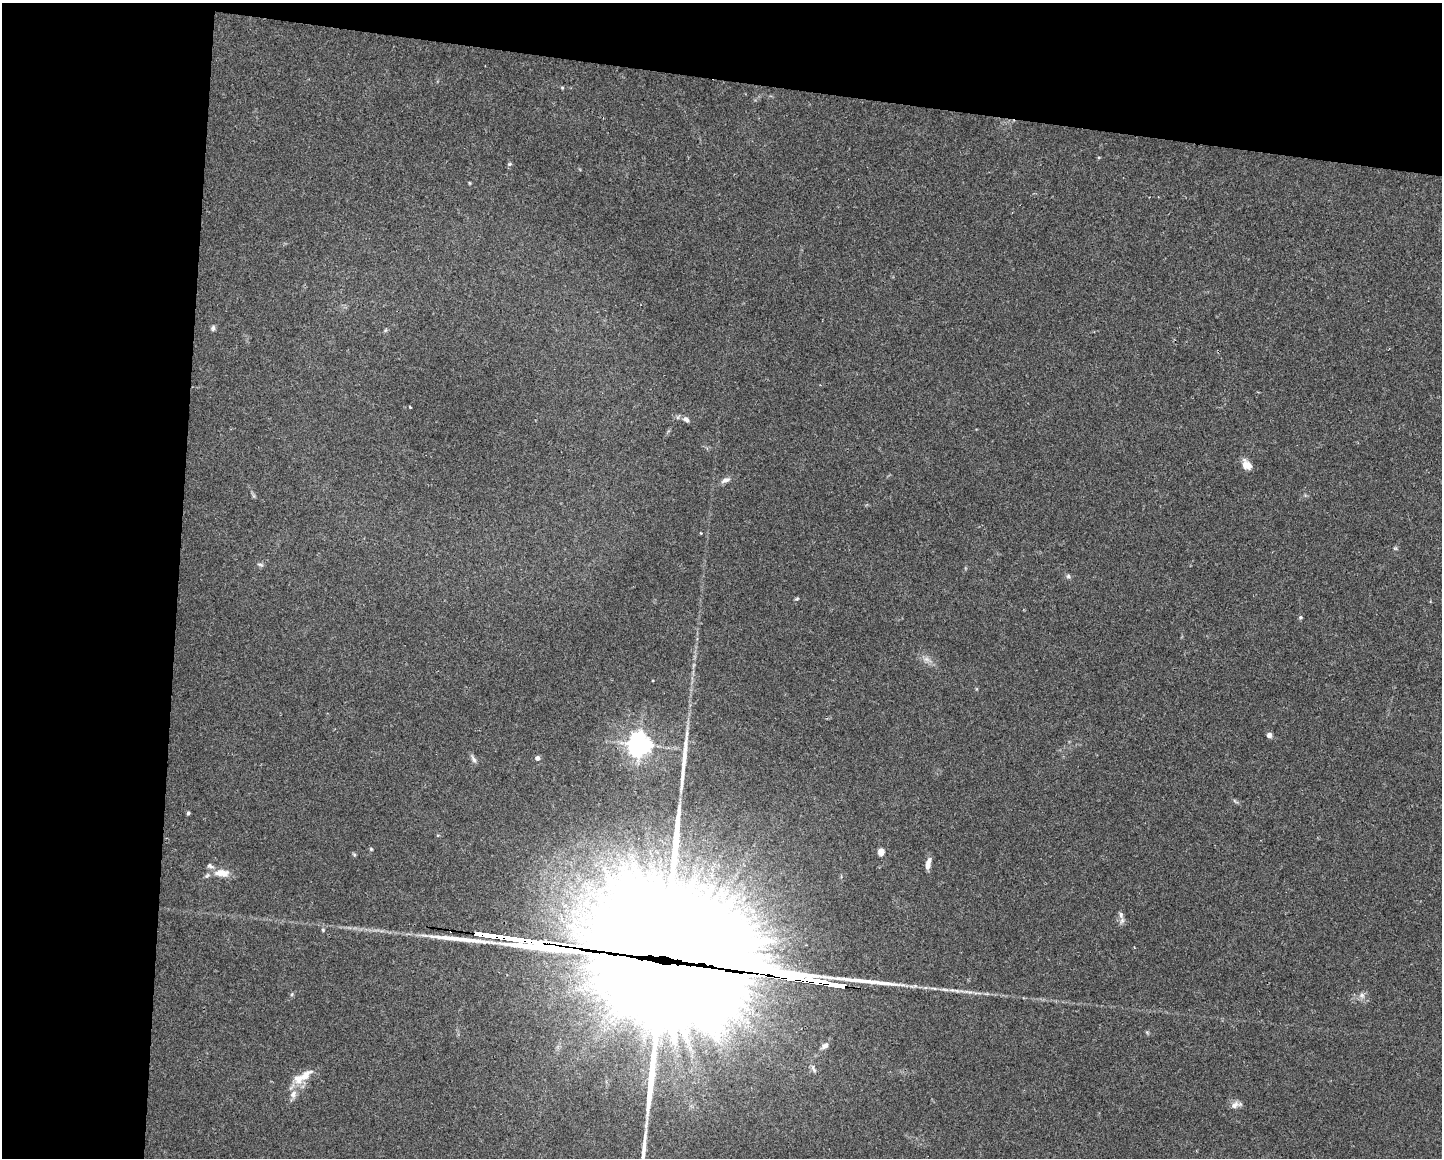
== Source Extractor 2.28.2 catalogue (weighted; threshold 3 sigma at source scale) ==
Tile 1 of 3 x 4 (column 1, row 1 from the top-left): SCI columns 221-1660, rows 3469-4624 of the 4647 x 4626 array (HDU 1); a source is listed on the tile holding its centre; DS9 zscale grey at full resolution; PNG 1444 x 1160 px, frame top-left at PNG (2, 3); no overlay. Shown black and unused: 19% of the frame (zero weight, under 2 of 3 exposures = <1% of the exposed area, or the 3 px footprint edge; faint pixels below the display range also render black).
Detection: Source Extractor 2.28.2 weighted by HDU 2 'WHT'; one run over the whole footprint, this tile lists its part. Background 0.0671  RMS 0.0056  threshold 0.0253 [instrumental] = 3 sigma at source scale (4.5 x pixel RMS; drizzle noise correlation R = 1.50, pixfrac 1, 0.05/0.05 arcsec/px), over >= 5 px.
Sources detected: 51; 5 inside a brighter object's white glare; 6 long thin detections or spike segments (spike, bleed or trail) — not listed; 3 inside a brighter listed object's ellipse — not listed separately; the other 37 listed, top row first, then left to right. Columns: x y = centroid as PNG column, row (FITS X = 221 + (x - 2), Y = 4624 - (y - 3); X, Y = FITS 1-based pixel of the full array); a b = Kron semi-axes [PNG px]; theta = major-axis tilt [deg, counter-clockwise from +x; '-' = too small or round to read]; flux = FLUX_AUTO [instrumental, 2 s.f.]
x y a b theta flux
562 88 4 4 - 0.55
509 164 6 5 - 0.85
469 183 5 3 - 0.51
213 328 8 5 76 1.2
386 330 6 4 70 0.73
410 407 3 3 - 0.6
686 419 9 7 -32 2.1
1246 465 13 9 -53 5.2
725 480 13 6 23 2.5
701 533 4 2 - 0.35
1395 548 6 4 -18 0.7
260 565 9 4 -18 1.1
1068 576 6 6 - 1.1
797 599 7 3 9 0.61
1300 617 5 4 - 0.82
927 659 9 6 -20 2.4
1269 735 6 5 - 2.2
639 745 8 8 - 430
537 758 5 4 - 2.4
474 759 12 5 -60 1.8
188 813 4 3 - 1.2
371 849 5 4 - 0.65
881 852 7 6 - 4
354 855 5 4 - 0.73
928 864 13 5 77 3.9
221 873 20 9 -3 8
1121 915 10 6 -69 2.1
323 930 5 4 - 0.69
661 968 86 69 -32 21000
763 974 18 12 0 1800
945 990 11 4 -11 1.9
292 994 6 3 71 0.68
1362 995 8 7 - 2.3
824 1046 9 6 35 2.3
306 1075 25 11 39 7.7
293 1094 12 9 70 3.6
1235 1105 13 8 22 3.1
Overlapping masked pixels (flux is a lower limit): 2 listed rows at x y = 661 968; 763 974